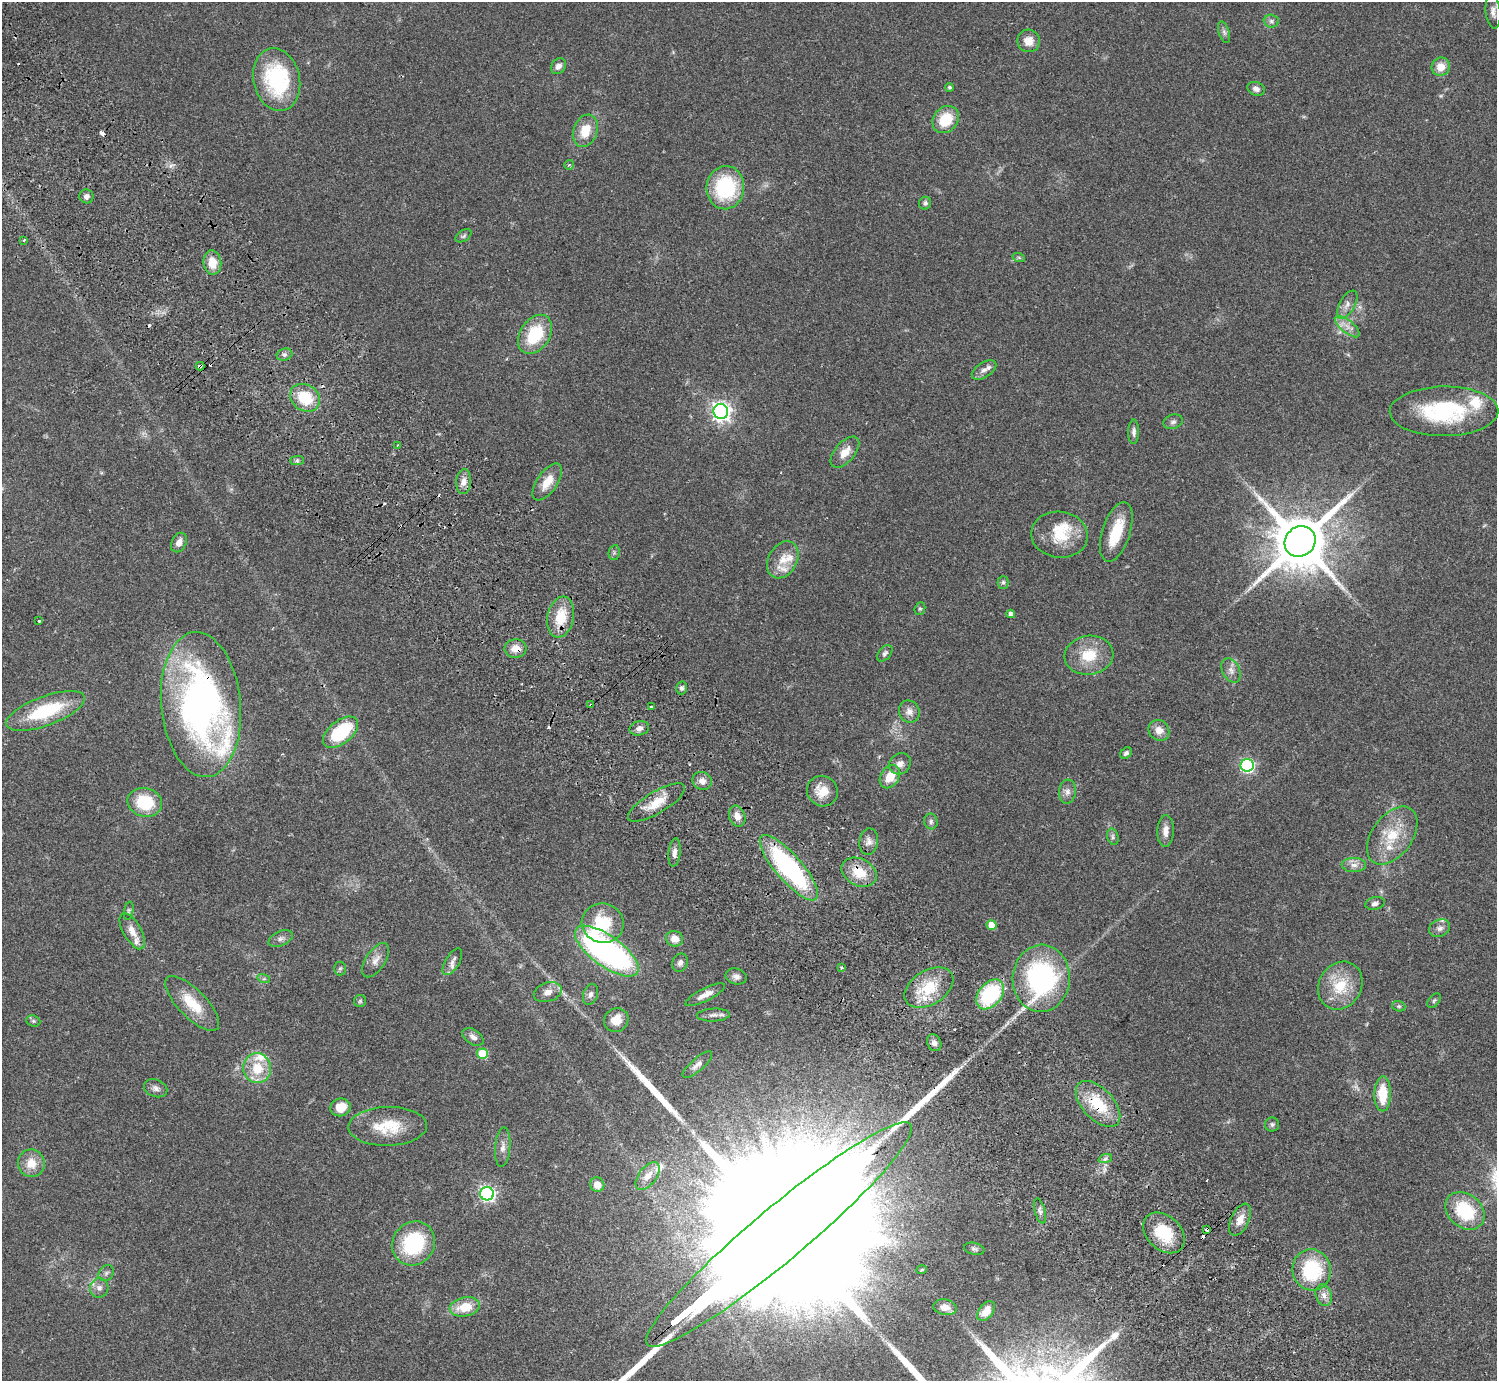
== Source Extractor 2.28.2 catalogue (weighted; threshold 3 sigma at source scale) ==
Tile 11 of 4 x 4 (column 3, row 3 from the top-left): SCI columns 3037-4531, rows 1724-3102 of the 6070 x 6064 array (HDU 1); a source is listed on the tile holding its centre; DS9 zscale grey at full resolution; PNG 1499 x 1383 px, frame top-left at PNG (2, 2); each listed source drawn as its Kron ellipse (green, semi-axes under 4 px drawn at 4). Shown black and unused: <1% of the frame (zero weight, under 2 of 3 exposures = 3% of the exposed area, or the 3 px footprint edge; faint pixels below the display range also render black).
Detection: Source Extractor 2.28.2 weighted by HDU 2 'WHT'; one run over the whole footprint, this tile lists its part. Background 0.061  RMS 0.0072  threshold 0.0325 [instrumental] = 3 sigma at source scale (4.5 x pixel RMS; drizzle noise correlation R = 1.50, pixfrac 1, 0.05/0.05 arcsec/px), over >= 5 px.
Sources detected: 171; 1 too faint to see at this stretch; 10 cosmic-ray / hot-pixel residue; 6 long thin detections or spike segments (spike, bleed or trail) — neither listed nor drawn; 13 inside a brighter listed object's ellipse — not listed separately; the other 141 listed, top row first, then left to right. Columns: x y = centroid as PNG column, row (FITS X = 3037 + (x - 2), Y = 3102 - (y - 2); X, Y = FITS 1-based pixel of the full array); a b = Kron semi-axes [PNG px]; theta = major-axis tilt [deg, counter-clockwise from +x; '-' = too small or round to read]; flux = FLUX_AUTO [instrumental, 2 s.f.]
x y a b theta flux
1493 12 17 7 -85 3.8
1271 21 7 6 - 2.1
1224 32 11 5 -72 2.2
1029 41 11 11 - 7.1
558 66 8 6 49 3.9
1441 67 9 9 - 8.8
277 80 32 23 -77 64
949 87 4 4 - 1.1
1256 89 9 6 -21 3.2
946 120 14 12 49 20
585 131 16 12 69 14
569 165 5 4 - 1.2
725 188 22 19 84 54
86 196 7 7 - 3.1
925 203 6 6 - 1.9
463 236 9 5 33 1.4
24 240 4 2 - 0.74
1019 258 6 4 -20 0.96
212 262 12 9 -83 11
1347 305 15 7 61 4.5
1347 327 15 6 -39 5.2
535 334 21 15 56 33
284 354 8 6 17 2
200 366 4 3 - 5.7
984 370 14 7 32 4.2
305 398 16 13 -35 25
721 411 7 7 - 340
1444 411 54 25 1 69
1173 422 10 7 18 2.2
1134 432 12 5 90 2.6
398 445 3 2 - 0.63
845 452 19 10 49 8.8
297 461 7 4 0 1.4
464 481 12 7 86 5.1
547 482 21 10 56 12
1116 532 31 14 72 22
1060 535 28 23 -7 23
1300 541 16 14 44 5200
179 542 10 7 63 4.6
614 553 7 5 80 1.5
783 560 20 14 60 11
1003 582 6 5 - 1.5
920 609 6 5 - 1.2
1011 614 4 4 - 3.3
561 617 21 13 79 20
39 621 3 3 - 1.3
516 648 11 9 4 7.3
885 653 9 6 51 1.9
1089 655 24 19 8 21
1231 670 13 8 -61 4.1
682 688 6 5 - 1.9
201 705 72 40 -85 280
591 705 4 3 - 1
651 707 3 3 - 1.8
45 711 41 14 20 44
909 712 11 10 - 5.1
639 728 10 7 13 3.7
1159 730 11 9 -48 6.1
340 732 20 11 39 39
1126 753 6 5 - 1.8
900 764 11 10 - 4.8
1247 765 6 6 - 120
890 777 12 9 57 12
702 781 10 8 -30 4.6
822 791 16 15 - 13
1067 792 12 8 83 3.7
145 802 17 14 -13 29
656 803 32 11 31 14
737 816 11 8 -71 5.4
931 821 8 6 -80 2
1165 831 16 8 88 5.4
1392 836 33 20 54 26
1113 837 8 5 -74 1.8
869 842 13 9 81 4.3
675 852 14 6 83 3.8
1354 865 12 7 -1 4
789 868 41 13 -49 110
859 872 18 13 -27 16
1375 903 10 6 13 2.3
129 911 9 4 79 1.3
603 923 21 19 -16 28
991 925 5 5 - 8.5
1439 928 11 8 24 3.4
132 931 20 9 -60 6.8
281 939 13 7 23 2.9
675 939 8 7 - 6.4
607 951 38 15 -36 190
376 960 19 9 57 6
452 962 15 7 59 3.7
680 963 9 7 68 2.9
842 967 3 3 - 1
340 968 7 6 - 1.3
736 976 10 8 -15 3.2
1041 978 33 28 86 120
264 979 6 4 -17 1.1
1340 986 25 21 59 25
929 988 27 17 32 25
548 992 14 9 18 5.3
591 994 11 7 72 2.8
990 994 17 11 50 59
705 995 22 6 26 6
1434 1000 8 5 50 1.3
360 1001 6 6 - 1.2
192 1003 36 14 -46 21
1399 1006 7 5 -20 1.1
713 1015 16 6 3 3.3
616 1020 12 11 - 8.7
33 1021 7 5 -21 1.4
473 1037 11 7 -33 3.3
934 1043 8 7 - 3.2
482 1054 5 5 - 29
697 1065 19 6 41 3.6
257 1068 15 14 - 19
156 1088 12 8 -21 3.4
1383 1094 17 8 89 19
1098 1104 28 15 -47 28
340 1107 10 9 - 13
1272 1124 7 7 - 1.7
388 1126 39 19 2 26
503 1147 19 7 86 4.7
1105 1159 7 4 19 1.4
31 1163 14 13 - 11
648 1176 16 8 52 6.8
597 1184 7 7 - 7.9
487 1194 7 6 - 190
1040 1211 13 5 -75 2.2
1465 1211 21 16 -40 37
1240 1220 17 9 65 7.2
1207 1229 3 3 - 6.3
1164 1233 23 17 -43 26
779 1235 172 27 40 170000
414 1243 23 20 52 57
974 1249 10 6 -11 1.8
922 1270 5 3 - 0.73
1312 1270 20 19 - 49
106 1273 8 7 - 2
99 1288 9 9 - 3.6
1324 1295 11 8 -73 4.1
465 1307 15 9 11 16
945 1307 12 7 -10 5.2
986 1311 11 7 53 5.4
Overlapping masked pixels (flux is a lower limit): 8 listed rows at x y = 200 366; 516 648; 201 705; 591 705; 859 872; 1098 1104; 1207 1229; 779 1235
Isophote crosses this tile's border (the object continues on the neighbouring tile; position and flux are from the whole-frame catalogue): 1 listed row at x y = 779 1235